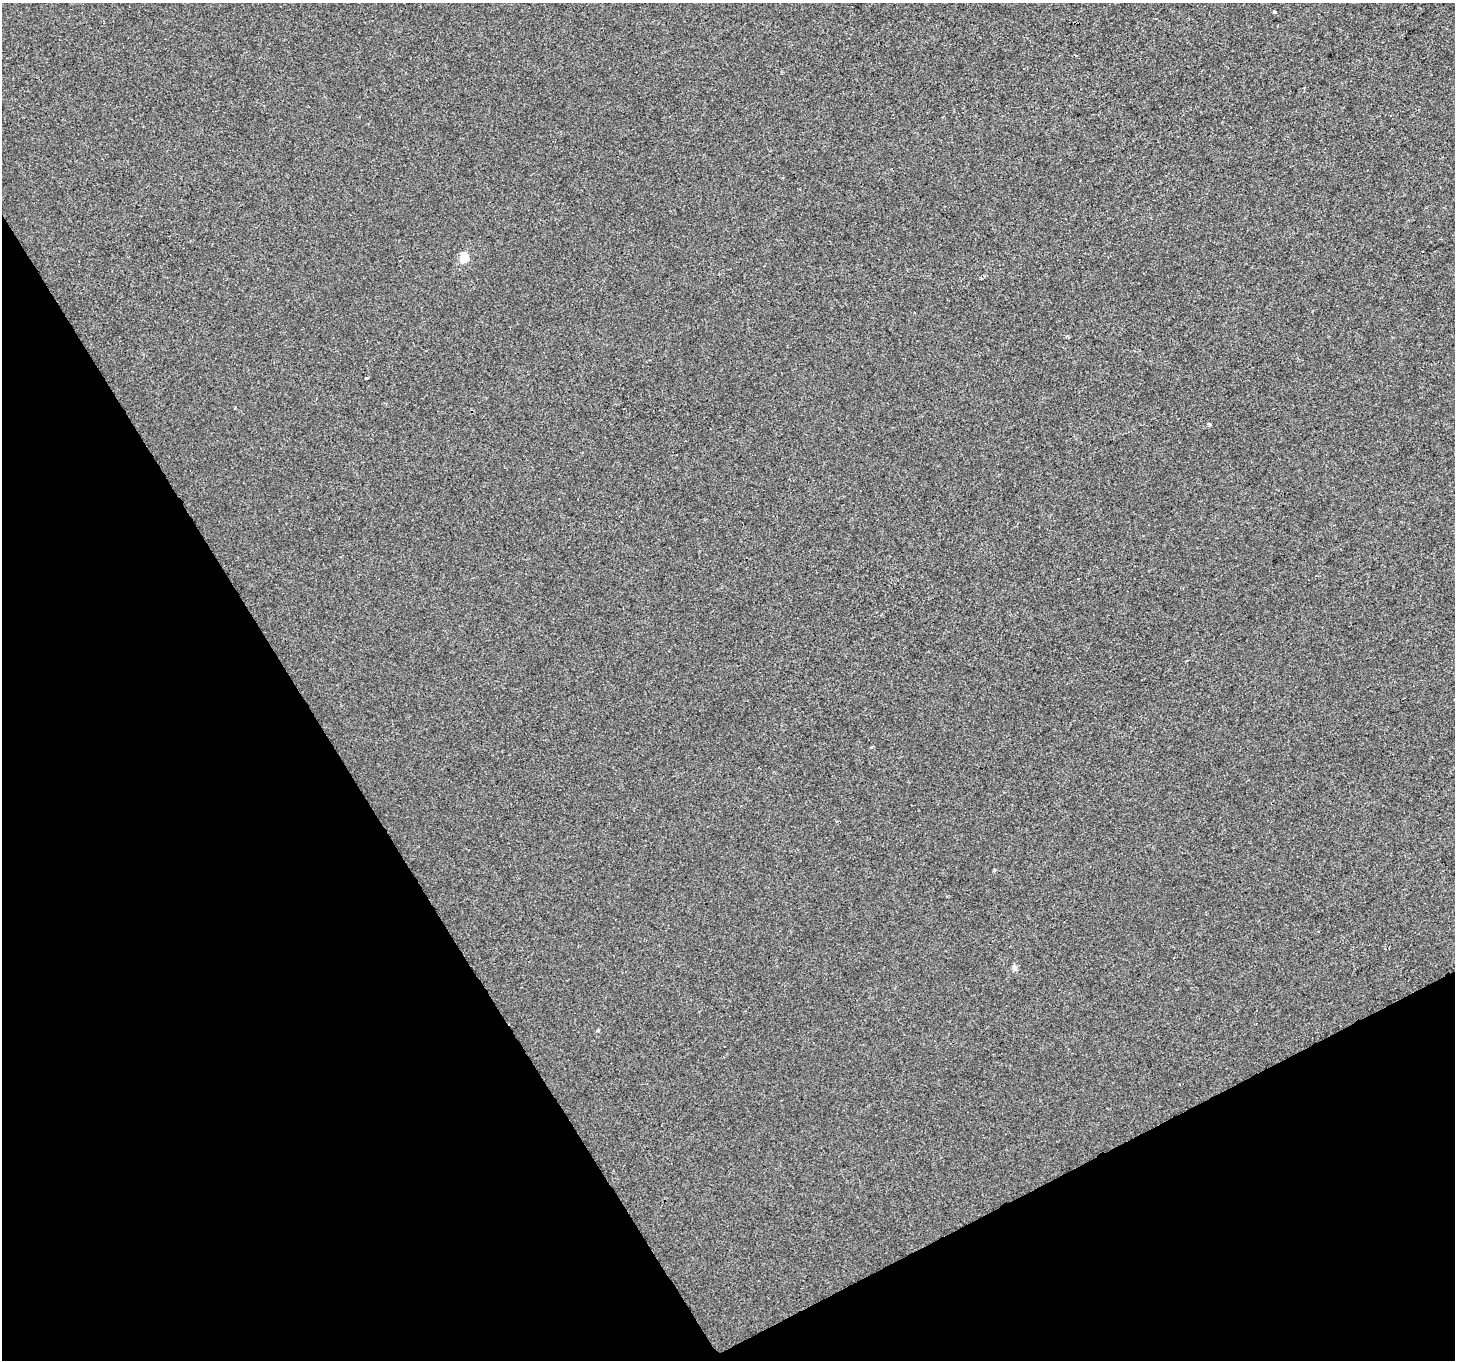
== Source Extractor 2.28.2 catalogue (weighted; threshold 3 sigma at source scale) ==
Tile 14 of 4 x 4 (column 2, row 4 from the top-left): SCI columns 1457-2909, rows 168-1525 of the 5816 x 5708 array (HDU 1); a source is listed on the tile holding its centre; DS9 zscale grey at full resolution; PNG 1457 x 1362 px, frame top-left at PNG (2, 3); no overlay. Shown black and unused: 28% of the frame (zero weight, under 2 of 3 exposures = <1% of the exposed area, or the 3 px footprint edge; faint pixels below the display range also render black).
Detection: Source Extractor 2.28.2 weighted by HDU 2 'WHT'; one run over the whole footprint, this tile lists its part. Background 4.91e-04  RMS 0.0045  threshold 0.0201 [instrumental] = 3 sigma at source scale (4.5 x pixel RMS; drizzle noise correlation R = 1.50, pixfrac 1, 0.0396/0.0396 arcsec/px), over >= 5 px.
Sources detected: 8; all 8 listed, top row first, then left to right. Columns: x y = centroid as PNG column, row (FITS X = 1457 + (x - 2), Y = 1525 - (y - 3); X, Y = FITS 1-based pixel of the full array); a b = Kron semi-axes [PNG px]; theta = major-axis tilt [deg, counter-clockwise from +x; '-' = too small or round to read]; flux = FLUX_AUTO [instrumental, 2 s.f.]
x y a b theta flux
1275 12 3 3 - 1.6
464 258 5 5 - 17
1067 337 4 3 - 0.86
367 378 3 2 - 0.43
1210 424 3 3 - 1.9
995 870 4 3 - 0.61
1014 967 9 6 -62 1.2
597 1030 5 3 - 0.64